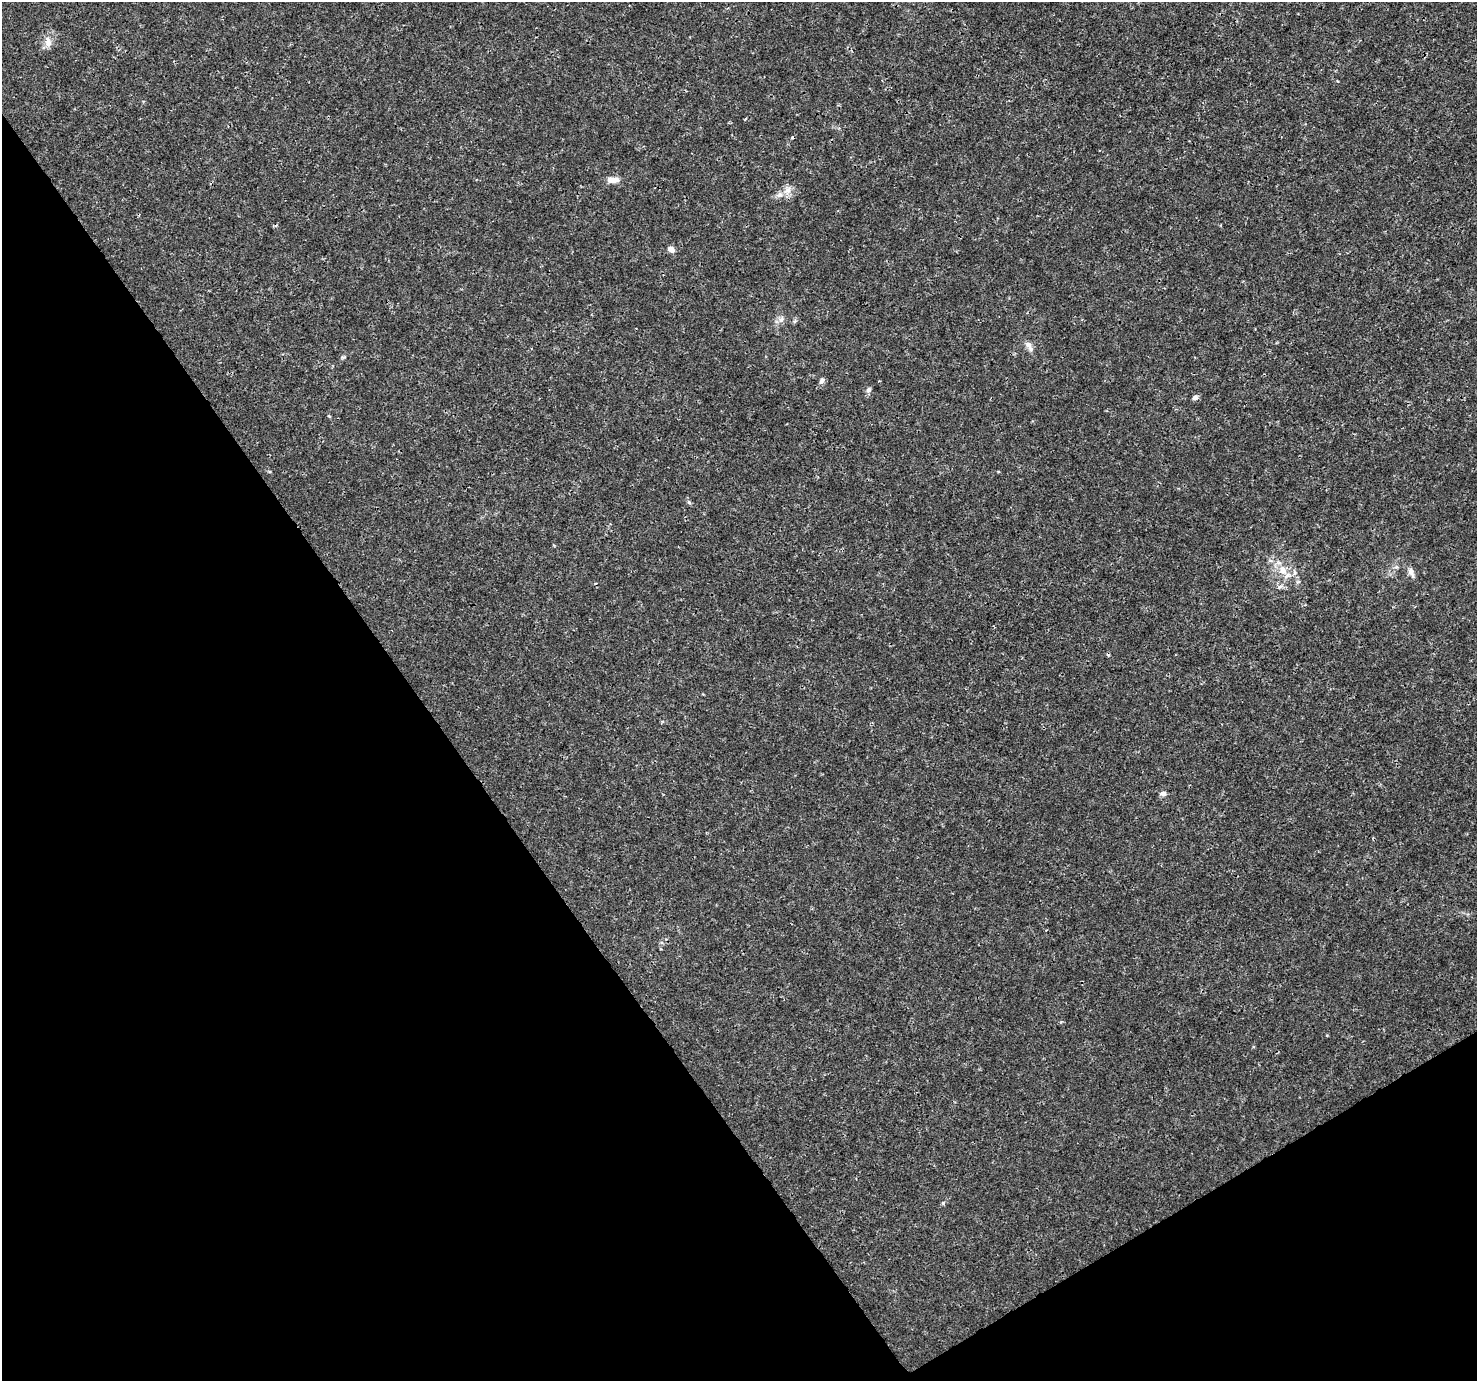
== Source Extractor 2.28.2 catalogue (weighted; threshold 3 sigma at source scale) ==
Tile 14 of 4 x 4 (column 2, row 4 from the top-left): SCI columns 1480-2954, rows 183-1561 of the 5904 x 5819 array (HDU 1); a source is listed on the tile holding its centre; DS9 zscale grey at full resolution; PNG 1479 x 1383 px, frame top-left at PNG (2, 2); no overlay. Shown black and unused: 33% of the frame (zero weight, under 3 of 4 exposures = <1% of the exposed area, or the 3 px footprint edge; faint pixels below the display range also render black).
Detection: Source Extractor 2.28.2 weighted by HDU 2 'WHT'; one run over the whole footprint, this tile lists its part. Background 0.0025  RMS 0.0011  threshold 0.00494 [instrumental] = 3 sigma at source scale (4.5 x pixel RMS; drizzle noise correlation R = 1.50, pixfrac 1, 0.0396/0.0396 arcsec/px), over >= 5 px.
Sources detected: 19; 2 cosmic-ray / hot-pixel residue — not listed; the other 17 listed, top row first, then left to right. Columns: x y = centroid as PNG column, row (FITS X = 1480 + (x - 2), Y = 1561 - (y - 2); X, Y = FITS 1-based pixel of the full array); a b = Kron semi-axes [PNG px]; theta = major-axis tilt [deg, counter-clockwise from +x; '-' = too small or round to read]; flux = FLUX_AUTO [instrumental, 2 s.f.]
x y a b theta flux
48 42 14 9 -82 0.8
613 180 14 7 -2 0.93
788 190 14 6 74 0.63
779 195 10 5 26 0.44
671 249 8 6 -38 0.63
781 320 9 7 56 0.47
795 321 7 4 71 0.17
1029 346 15 7 -61 0.63
343 357 7 4 18 0.14
822 381 8 6 58 0.35
868 390 7 6 - 0.31
1195 398 6 5 - 0.45
329 416 6 3 -44 0.11
1282 570 13 12 - 1.5
1411 572 13 7 -73 0.62
1163 793 8 6 12 0.32
943 1203 6 4 44 0.15